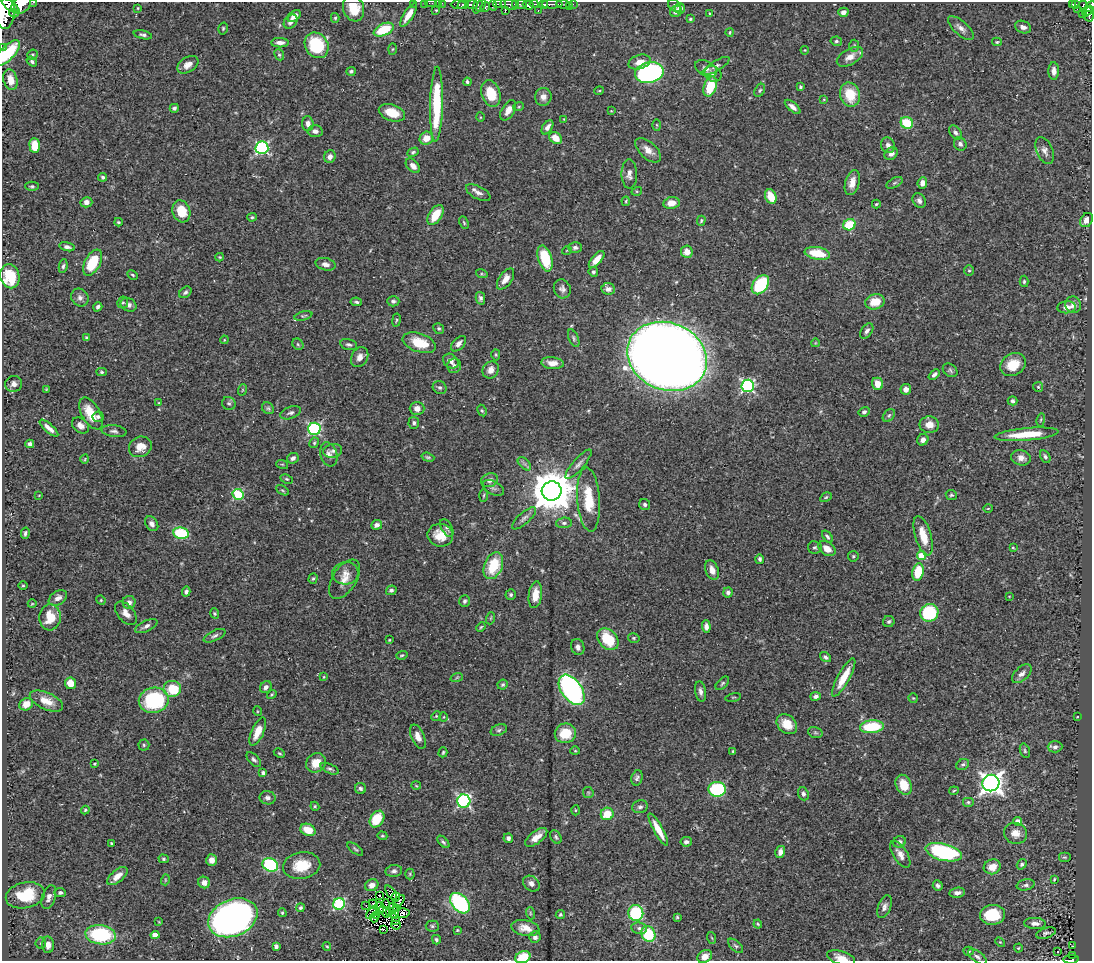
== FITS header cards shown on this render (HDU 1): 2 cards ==
NAXIS1  =                 1090
NAXIS2  =                  959

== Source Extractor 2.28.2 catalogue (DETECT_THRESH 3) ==
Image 1090 x 959 px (HDU 1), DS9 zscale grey, 1 PNG px = 1 image px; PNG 1094 x 963 px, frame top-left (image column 1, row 959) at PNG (2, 2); each listed source drawn as its Kron ellipse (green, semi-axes under 4 px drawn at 4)
Background 0.433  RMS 0.021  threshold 0.0618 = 3 sigma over >= 5 px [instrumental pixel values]
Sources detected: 456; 2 with non-positive FLUX_AUTO (blend fragments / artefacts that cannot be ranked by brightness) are neither listed nor drawn; the other 454 listed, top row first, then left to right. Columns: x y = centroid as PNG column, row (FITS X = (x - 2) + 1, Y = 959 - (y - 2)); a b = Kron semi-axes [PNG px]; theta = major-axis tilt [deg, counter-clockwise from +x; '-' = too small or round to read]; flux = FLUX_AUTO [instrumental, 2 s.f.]
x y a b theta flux
33 2 3 2 - 26
413 3 3 2 - 13
425 3 2 2 - 7.3
431 3 6 2 0 9.5
438 3 2 2 - 8.8
442 3 3 2 - 2.3
458 4 7 3 0 130
478 4 9 3 73 42
500 4 6 3 1 140
509 4 9 5 -13 170
516 4 3 2 - 42
521 4 5 3 - 110
534 4 4 3 - 86
543 4 4 3 - 160
552 4 10 3 0 310
563 4 7 3 -8 39
573 4 2 2 - 4.2
1072 4 3 3 - 11
1076 4 3 3 - 44
21 5 11 8 38 960
463 5 6 3 19 310
472 5 6 3 0 250
481 5 7 3 61 18
493 5 5 4 - 98
528 5 5 4 - 490
1083 5 4 3 - 41
11 6 11 4 -37 850
569 6 3 2 - 3.8
674 6 7 5 -40 3.5
1090 6 6 4 42 150
485 7 5 4 - 110
138 8 3 3 - 1.3
354 8 13 10 -71 32
680 8 5 5 - 6.2
1077 9 2 2 - 4
5 10 19 10 -89 2900
436 10 4 4 - 1.6
538 10 3 2 - 13
505 11 3 2 - 38
676 11 6 5 - 7.2
1087 11 6 3 45 140
843 12 5 4 - 7.1
14 13 5 3 - 210
709 13 4 3 - 1.2
1083 14 4 3 - 16
1089 14 7 5 86 170
408 15 13 5 57 16
294 16 7 5 38 10
335 18 5 4 - 2
690 19 4 3 - 2
291 22 8 6 48 6
1023 27 8 6 -21 6.2
223 28 6 4 76 2
961 28 16 6 -42 7.9
384 30 10 6 25 52
730 32 4 3 - 1.6
143 35 9 4 -13 3.5
836 41 5 4 - 2.5
997 42 5 4 - 1.8
280 43 9 4 -1 7.4
317 45 13 11 -56 74
854 46 6 5 - 2.2
2 47 2 2 - 4.7
392 49 5 3 - 1.4
805 50 4 4 - 1.3
7 53 16 7 45 65
32 55 5 5 - 2.1
279 55 6 4 -66 2.4
850 57 14 7 30 12
32 62 6 4 -36 2.7
639 62 11 7 17 13
188 65 11 7 32 10
716 66 15 5 31 5.1
706 69 12 7 -29 8.4
351 71 5 4 - 2.6
1054 71 9 5 -89 7.5
649 73 14 10 12 320
713 74 9 7 -32 6.2
10 80 10 7 -77 18
467 82 4 3 - 2.6
710 87 10 6 72 47
800 87 3 3 - 2.1
760 90 7 5 59 2.3
599 91 5 3 - 1.2
491 93 13 9 -72 36
850 95 12 10 -74 37
543 97 9 8 - 9.1
824 99 3 3 - 1.2
436 104 37 6 89 92
519 106 5 3 - 1.5
793 107 9 4 -40 6.4
174 108 4 4 - 2.9
508 110 11 6 59 11
611 111 3 3 - 1
392 113 13 8 -19 24
480 117 5 3 - 1.2
564 119 3 3 - 1.1
907 123 6 5 - 45
308 124 7 6 - 7.3
657 125 6 4 -88 2
547 127 8 4 56 7.3
315 131 7 6 - 6.6
956 133 8 5 -52 4.5
426 138 7 6 - 18
555 138 7 5 -38 19
960 144 7 6 - 4.5
888 145 8 7 - 6
35 146 7 5 -86 28
262 148 6 6 - 200
648 150 16 8 -42 13
1045 151 14 8 -67 8.8
413 152 6 4 28 2.2
891 154 7 5 35 6.5
330 157 6 6 - 7.1
413 166 8 5 -45 8.7
629 174 15 8 -89 8.3
103 177 4 4 - 2.8
852 182 13 7 74 13
894 183 9 4 27 2.9
922 183 6 4 82 8.6
32 186 6 4 0 2.3
637 191 5 3 - 1.6
478 193 13 6 -27 7.1
771 196 7 5 -66 24
626 201 5 3 - 1.3
919 201 8 6 -56 5
86 202 6 5 - 6.3
671 203 8 6 9 15
876 204 4 3 - 1.7
181 211 11 8 -71 32
435 215 11 6 57 32
252 217 4 4 - 2.1
1087 220 7 6 - 9.9
701 221 5 3 - 1.9
118 222 4 3 - 1.8
464 223 6 3 -63 1.7
849 225 6 5 - 51
67 247 8 4 -14 4.6
575 247 7 5 -3 3.9
567 250 5 3 - 1
687 252 6 6 - 12
817 253 13 6 -11 39
220 257 4 4 - 1.5
545 258 13 7 -73 58
597 259 10 5 48 14
92 263 14 7 62 54
326 264 10 6 -14 7
63 266 7 4 80 2.9
969 271 5 5 - 2.1
593 272 5 4 - 3.2
482 274 6 4 -18 1.8
132 275 5 3 - 1.9
10 276 12 9 -76 59
506 279 12 6 55 12
1024 281 6 4 88 2.3
760 285 11 7 53 82
562 289 10 8 -66 5.8
608 289 7 6 - 6.4
185 292 7 5 40 3.6
80 298 9 8 - 5.9
480 298 6 4 -76 3.7
393 301 6 5 - 3.4
123 302 6 5 - 2.4
356 302 6 3 -9 2.8
875 302 10 7 14 25
128 305 8 6 -24 6.5
1073 305 8 7 - 7.2
98 307 5 4 - 3.2
1066 307 9 6 6 8.7
303 316 9 4 14 2.2
396 320 7 3 81 1.7
439 329 6 5 - 2.6
867 331 8 5 55 4.6
87 338 4 3 - 2
574 338 9 4 -67 2.8
224 340 4 3 - 1.2
419 343 17 9 -18 38
815 343 4 2 - 1
298 344 6 5 - 2.3
459 344 9 5 47 6.3
349 345 9 5 -14 3.8
496 355 5 4 - 1.7
667 356 41 33 -22 3700
360 357 10 8 60 9.1
451 361 8 6 -40 8.7
552 363 11 6 -6 12
1013 365 13 11 28 30
454 366 7 7 - 5.1
491 370 9 7 53 9.3
950 370 8 6 -38 3.1
102 372 5 4 - 2.1
934 375 6 4 43 4.4
14 384 8 8 - 7.1
878 384 6 5 - 17
748 386 6 6 - 240
1038 387 5 5 - 2
440 388 7 6 - 3.5
46 389 4 4 - 1.1
906 389 5 5 - 8
242 390 6 3 71 1.6
1013 401 5 4 - 2.8
159 403 4 3 - 1.2
229 403 7 6 - 3.1
268 408 6 5 - 2.5
417 408 7 6 - 8.2
482 411 6 4 -62 2
864 412 5 4 - 3.5
91 413 18 9 -60 31
291 413 11 6 20 4.6
889 415 7 5 50 2.7
98 417 6 5 - 3.3
1041 420 7 3 81 1.6
414 423 6 5 - 3.6
81 425 9 6 -38 8.1
929 425 10 8 -1 13
49 428 12 4 -41 8.2
314 429 6 6 - 210
114 431 12 6 -8 4.4
1026 434 32 6 5 46
923 440 6 5 - 6.8
314 443 5 4 - 2
30 444 4 4 - 4
140 447 12 10 27 17
333 451 9 6 12 4.9
329 454 12 8 -71 7.3
428 457 6 3 -18 2.2
1045 457 7 5 -60 3
293 458 6 5 - 3.9
1021 458 10 7 -12 10
85 459 4 3 - 1.1
282 464 6 3 -18 1.6
524 464 8 5 -45 3.6
578 464 19 5 49 6.7
287 479 6 4 -26 1.9
490 480 8 6 22 7.1
493 488 12 6 -28 5.1
282 490 7 4 -30 1.9
552 491 10 9 - 5500
238 494 5 5 - 98
39 495 3 2 - 0.84
484 495 7 3 88 1.7
951 495 6 5 - 2.4
826 497 6 4 31 2
589 499 32 11 -86 45
645 504 5 5 - 3.5
988 508 5 3 - 1.1
524 518 15 5 42 5.8
564 523 8 5 5 4
152 524 8 6 -55 6.3
377 525 5 4 - 6.1
447 528 10 5 -60 3.9
25 533 5 3 - 3.1
181 533 7 5 -11 82
440 535 13 11 -10 26
923 536 20 8 -73 28
827 537 7 4 -53 2.7
815 547 7 6 - 2.9
1013 548 3 2 - 1.3
827 549 9 6 -36 14
853 556 5 5 - 2.2
922 556 5 4 - 35
760 559 5 4 - 2.9
493 566 14 9 67 52
712 570 10 6 -68 11
918 572 9 5 79 45
345 573 13 11 6 12
313 578 5 4 - 2
344 579 22 12 58 17
23 586 5 3 - 1.3
391 590 5 4 - 3.3
186 592 5 4 - 4
728 592 5 5 - 4.8
511 595 5 5 - 2.7
535 595 13 6 82 21
1009 596 3 2 - 0.78
58 598 10 6 34 7.7
101 600 5 4 - 1.6
465 601 6 5 - 3.3
129 602 6 6 - 6.8
32 604 4 3 - 1
126 613 14 8 -50 9.8
215 613 5 4 - 2
929 613 9 8 - 88
50 617 13 10 86 30
491 618 6 4 71 1.5
889 621 6 5 - 2.9
146 626 12 5 26 5.7
706 626 6 4 -87 5.7
481 627 5 4 - 1.7
214 636 12 5 26 4.3
634 638 6 4 -13 2.1
608 639 12 9 -47 50
389 640 3 2 - 1.2
578 647 8 6 -74 5.6
402 655 6 3 18 1.8
825 657 6 4 -36 3.4
1022 674 12 6 42 6.8
324 677 4 2 - 1.1
457 677 6 4 20 2.1
844 677 21 6 61 30
70 683 6 5 - 16
722 683 8 5 45 2.6
503 685 5 5 - 2.5
266 687 6 5 - 5.9
173 689 9 8 - 43
572 690 17 10 -54 360
700 691 10 5 -81 5.4
272 695 5 3 - 1.9
816 696 5 4 - 4.4
733 697 8 3 12 1.4
913 698 5 4 - 1.6
154 700 15 12 11 130
46 701 18 8 -24 18
26 704 7 6 - 14
257 711 5 3 - 1.2
436 716 5 4 - 1.7
444 717 5 3 - 1.2
1077 717 3 2 - 1
787 724 11 8 -42 22
872 727 12 6 5 68
499 730 8 5 21 3.1
258 732 15 6 66 19
815 732 7 5 -17 2.5
565 733 10 10 - 35
418 737 13 6 -66 12
144 745 5 5 - 2.4
1055 747 7 5 1 4.9
575 751 4 4 - 1.4
733 751 4 3 - 1.7
1025 751 7 4 -73 2.5
443 752 5 3 - 1.9
279 753 6 3 -27 1.7
254 760 9 5 -47 3.5
316 763 10 9 - 18
95 764 3 3 - 1.7
963 764 6 5 - 2.8
330 769 10 4 -23 3.1
263 773 4 3 - 3.1
637 778 8 5 75 3.9
991 783 8 8 - 900
904 785 10 7 -64 24
416 786 5 3 - 1.2
360 788 6 5 - 3.3
717 789 8 7 - 120
954 791 5 3 - 1.5
588 793 5 5 - 1.9
803 794 6 5 - 3.7
268 798 8 6 -11 5.6
464 801 6 6 - 230
968 802 6 5 - 3.1
315 806 5 4 - 1.7
640 807 8 6 13 4.4
85 810 4 4 - 1.7
575 810 5 3 - 1.3
607 814 6 6 - 28
377 819 9 6 56 40
1017 821 4 4 - 8.8
658 829 18 4 -61 21
308 830 8 6 -25 25
1015 833 11 10 - 13
382 836 5 4 - 1.8
536 837 13 6 38 12
556 837 7 5 -55 2.8
508 838 5 4 - 4.3
443 842 7 4 -46 2.9
686 842 6 4 7 4.3
899 842 6 5 - 5.1
111 843 3 3 - 2.4
355 849 9 4 -38 2.4
780 852 6 5 - 8
944 852 18 8 -14 170
900 854 15 7 -57 10
1064 857 6 5 - 2
164 859 5 4 - 2
212 860 6 5 - 11
1022 864 6 4 56 2.6
270 865 8 6 -28 130
302 865 19 13 10 38
992 867 8 7 - 17
394 871 8 6 8 4.4
410 874 5 5 - 1.6
117 876 12 6 40 13
1054 879 3 2 - 1.4
165 880 5 3 - 1.5
204 883 6 5 - 7.9
531 884 9 7 -40 6.6
372 885 7 6 - 9
1026 885 9 5 11 4.6
938 886 5 5 - 3.7
60 893 5 4 - 3.1
391 893 8 3 -54 2.7
957 893 8 5 9 6.4
25 895 20 13 12 55
379 896 3 2 - 1.8
49 897 12 6 71 8.2
396 897 4 2 - 0.56
399 901 7 4 51 0.44
460 903 12 8 -47 190
339 904 6 5 - 160
373 904 5 3 - 1.3
386 904 5 2 - 1.6
366 906 2 2 - 1.8
393 907 5 2 - 0.66
885 907 12 6 70 6.1
301 908 4 4 - 2.7
380 908 6 3 -84 4.3
396 909 3 2 - 1.7
385 911 7 2 -51 0.99
372 912 8 2 47 0.19
389 912 2 2 - 0.75
282 913 4 3 - 1.8
402 913 7 4 -3 0.89
530 913 6 4 -72 2
636 913 8 7 - 93
394 914 4 2 - 2.1
376 915 3 3 - 0.8
560 915 5 4 - 2
992 915 12 10 2 55
677 917 4 4 - 1.6
233 918 25 18 22 800
374 918 4 3 - 1.1
396 921 3 2 - 0.067
159 922 3 2 - 0.95
1035 923 11 5 -3 7.4
758 924 4 3 - 1.7
396 925 5 2 - 0.072
432 926 6 5 - 2.8
525 928 14 8 -11 15
639 928 8 5 -8 4.4
383 929 3 2 - 1.3
457 930 3 2 - 1.2
1046 933 10 5 17 3.4
648 934 8 6 -60 66
101 935 15 9 -6 120
155 935 4 4 - 18
535 937 6 6 - 5.3
712 938 6 3 -70 1.6
436 940 5 4 - 2.6
1000 942 6 3 -44 1.5
41 943 5 5 - 2.2
48 945 8 6 -87 10
276 946 4 4 - 3.9
327 946 4 3 - 1.6
736 946 9 5 -42 3.2
1073 946 3 2 - 0.95
1018 948 4 4 - 1.5
969 951 5 4 - 1.9
1058 951 3 2 - 2.2
1072 955 3 3 - 14
523 957 8 5 23 36
705 957 8 6 34 9.7
977 957 11 5 -35 4.6
841 958 14 6 -18 13
1071 959 8 4 2 79
At the frame edge (FLAGS 8, measured only in part): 16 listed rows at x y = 33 2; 413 3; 425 3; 431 3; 438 3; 442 3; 21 5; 1090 6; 354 8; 5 10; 2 47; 7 53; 523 957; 705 957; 841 958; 1071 959
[2 non-positive-flux detections neither listed nor drawn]